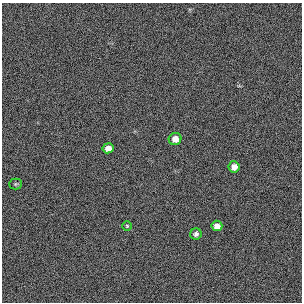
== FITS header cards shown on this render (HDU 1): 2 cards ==
NAXIS1  =                  300 / length of original image axis
NAXIS2  =                  300 / length of original image axis

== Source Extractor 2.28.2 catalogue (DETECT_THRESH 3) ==
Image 300 x 300 px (HDU 1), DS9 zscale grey, 1 PNG px = 1 image px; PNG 304 x 304 px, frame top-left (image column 1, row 300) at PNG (2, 3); each listed source drawn as its Kron ellipse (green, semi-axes under 4 px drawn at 4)
Background 384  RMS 67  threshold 200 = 3 sigma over >= 5 px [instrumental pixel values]
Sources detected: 7; all 7 listed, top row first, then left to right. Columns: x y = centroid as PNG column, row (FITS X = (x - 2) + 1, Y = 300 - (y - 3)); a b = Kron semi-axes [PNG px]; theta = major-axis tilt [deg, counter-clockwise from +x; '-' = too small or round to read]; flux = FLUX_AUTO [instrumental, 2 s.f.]
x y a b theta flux
175 139 6 6 - 30000
108 148 6 5 - 26000
234 167 5 5 - 27000
15 184 6 5 - 5500
127 226 5 4 - 5100
217 226 5 5 - 23000
196 234 6 5 - 11000